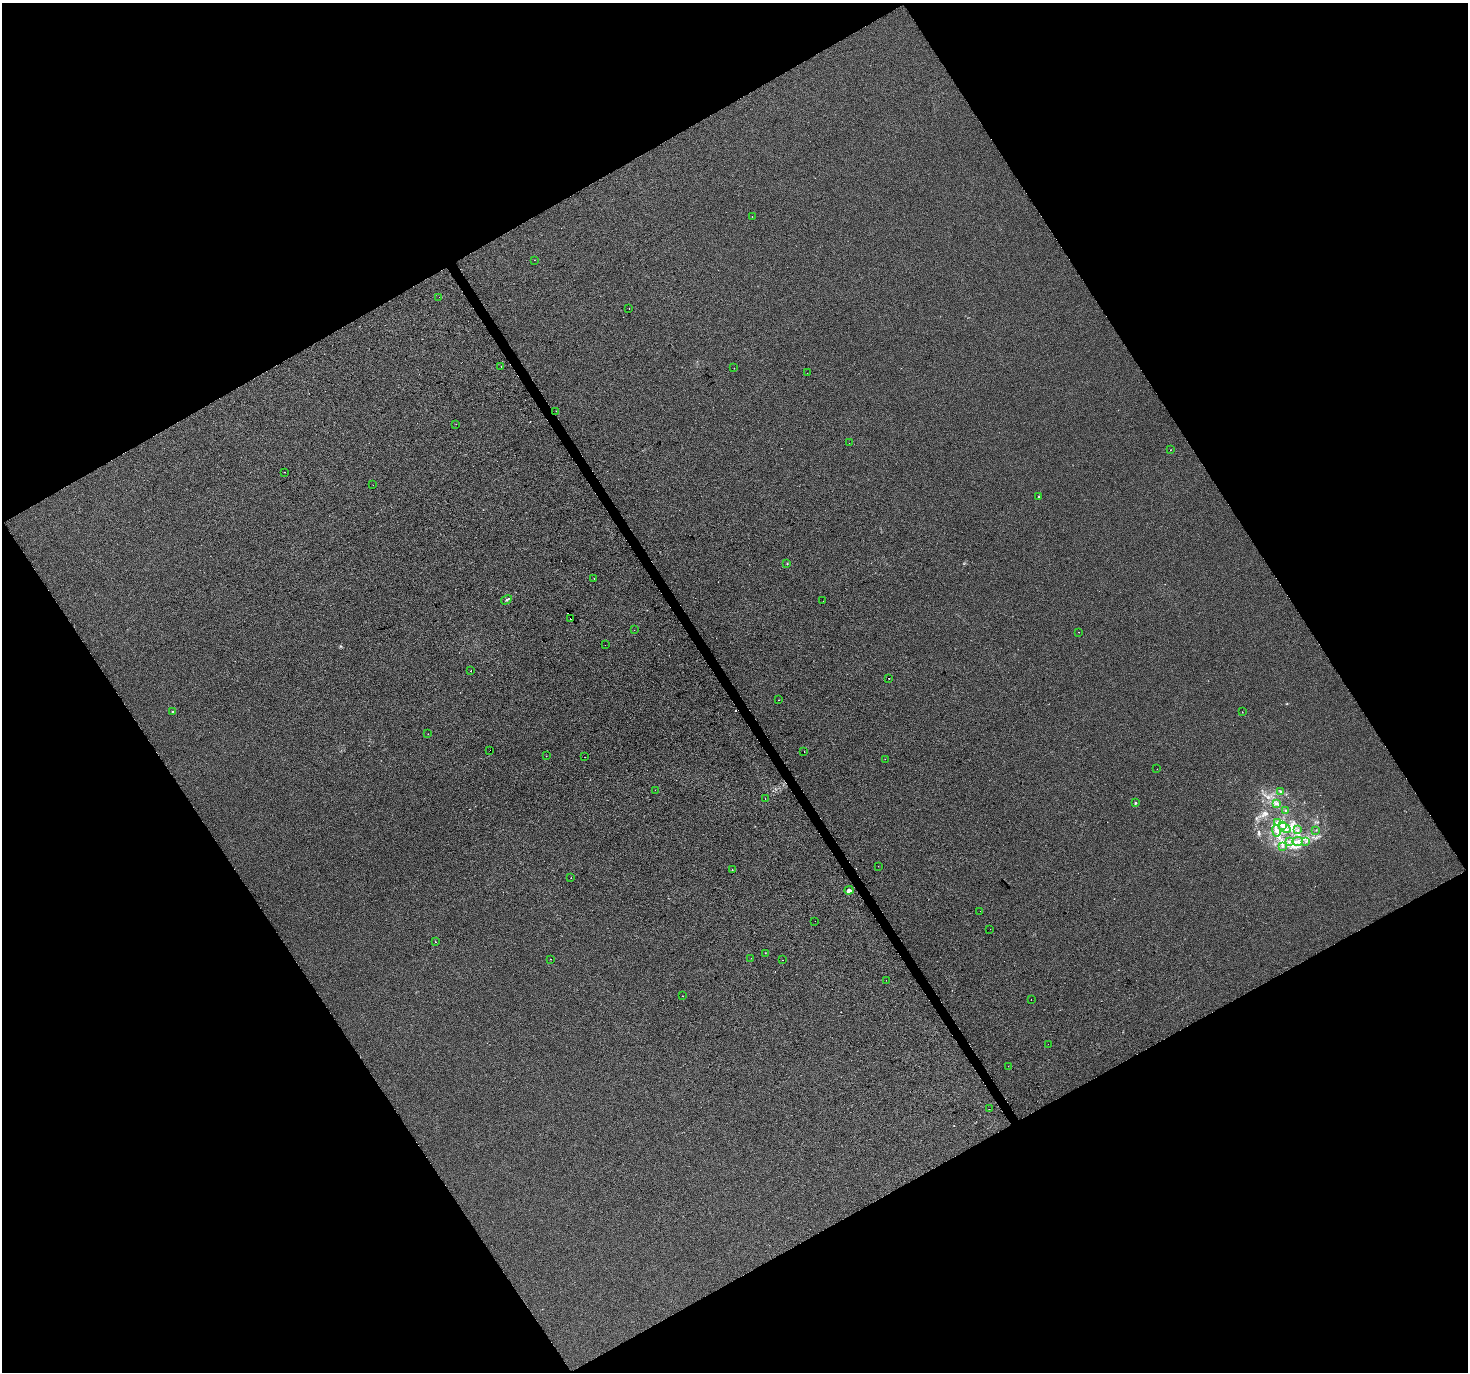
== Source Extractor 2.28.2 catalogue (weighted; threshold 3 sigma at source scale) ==
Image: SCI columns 3-5863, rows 175-5653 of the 5863 x 5767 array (HDU 1 of 3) = the unmasked area's bounding box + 8 px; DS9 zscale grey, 4 x 4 block average (1 PNG px = mean of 4 x 4 image px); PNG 1470 x 1374 px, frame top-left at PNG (2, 3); each listed source drawn as its Kron ellipse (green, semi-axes under 4 px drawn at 4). Shown black and unused: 48% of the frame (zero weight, under 2 of 3 exposures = <1% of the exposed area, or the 3 px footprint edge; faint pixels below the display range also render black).
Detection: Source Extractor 2.28.2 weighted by HDU 2 'WHT'. Background -6.70e-04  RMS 0.0055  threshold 0.0249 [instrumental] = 3 sigma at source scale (4.5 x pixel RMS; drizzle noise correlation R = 1.50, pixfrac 1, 0.0396/0.0396 arcsec/px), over >= 5 px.
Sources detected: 80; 7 cosmic-ray / hot-pixel residue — neither listed nor drawn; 1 coinciding with a brighter row at this scale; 4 inside a brighter listed object's ellipse — not listed separately; the other 68 listed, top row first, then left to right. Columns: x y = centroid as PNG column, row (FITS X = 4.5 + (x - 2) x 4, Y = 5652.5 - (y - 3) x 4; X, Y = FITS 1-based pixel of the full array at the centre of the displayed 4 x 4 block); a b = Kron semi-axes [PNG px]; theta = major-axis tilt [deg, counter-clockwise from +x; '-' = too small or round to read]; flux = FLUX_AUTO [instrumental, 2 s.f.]
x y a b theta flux
752 217 2 2 - 1
534 260 2 2 - 0.54
439 297 2 2 - 0.63
629 309 2 2 - 0.61
501 367 2 2 - 0.55
734 368 2 2 - 5.9
807 373 2 2 - 0.52
556 411 2 2 - 2.6
456 424 2 2 - 1.1
849 443 2 2 - 0.5
1171 450 2 2 - 0.66
285 472 2 2 - 3.3
373 485 2 2 - 9.3
1039 496 2 2 - 2
787 563 2 2 - 1.2
594 578 2 2 - 3.1
506 600 6 2 29 3.9
823 601 2 2 - 1.4
570 619 2 2 - 3.1
634 630 2 2 - 0.68
1079 632 2 2 - 0.93
605 645 2 2 - 0.94
471 671 2 2 - 4.3
888 678 2 2 - 1.9
779 700 2 2 - 1.7
172 712 2 2 - 6.9
1242 712 2 2 - 0.67
428 734 2 2 - 0.62
490 750 2 2 - 2.1
804 752 2 2 - 1.5
546 756 2 2 - 0.88
585 757 2 2 - 0.51
885 759 2 2 - 3.2
1157 769 2 2 - 1.1
655 790 2 2 - 0.72
1280 791 2 2 - 2.5
765 799 2 2 - 0.54
1135 802 3 2 - 1.6
1277 803 3 2 - 2.8
1286 811 2 2 - 0.92
1278 823 3 2 - 3.8
1282 825 3 3 - 13
1285 828 6 3 -33 9
1298 830 2 2 - 2
1316 830 2 2 - 1
1276 831 6 3 -79 11
1289 841 3 2 - 2.6
1298 841 5 2 - 7.4
1306 841 2 2 - 2.4
1282 846 2 2 - 2.2
878 866 2 2 - 0.6
732 870 2 2 - 1.9
571 878 2 2 - 0.56
849 890 4 3 - 8.5
980 911 2 2 - 1.5
815 921 2 2 - 2.4
990 929 2 2 - 1
435 942 2 2 - 2.9
765 953 2 2 - 0.77
751 958 2 2 - 1.1
551 959 2 2 - 1.2
782 960 2 2 - 1.7
886 980 2 2 - 4.9
682 996 2 2 - 1.3
1031 1000 2 2 - 0.64
1048 1044 2 2 - 0.52
1008 1066 2 2 - 0.57
989 1109 2 2 - 0.73
Diffuse or blended objects may show on this block-average render without a row.